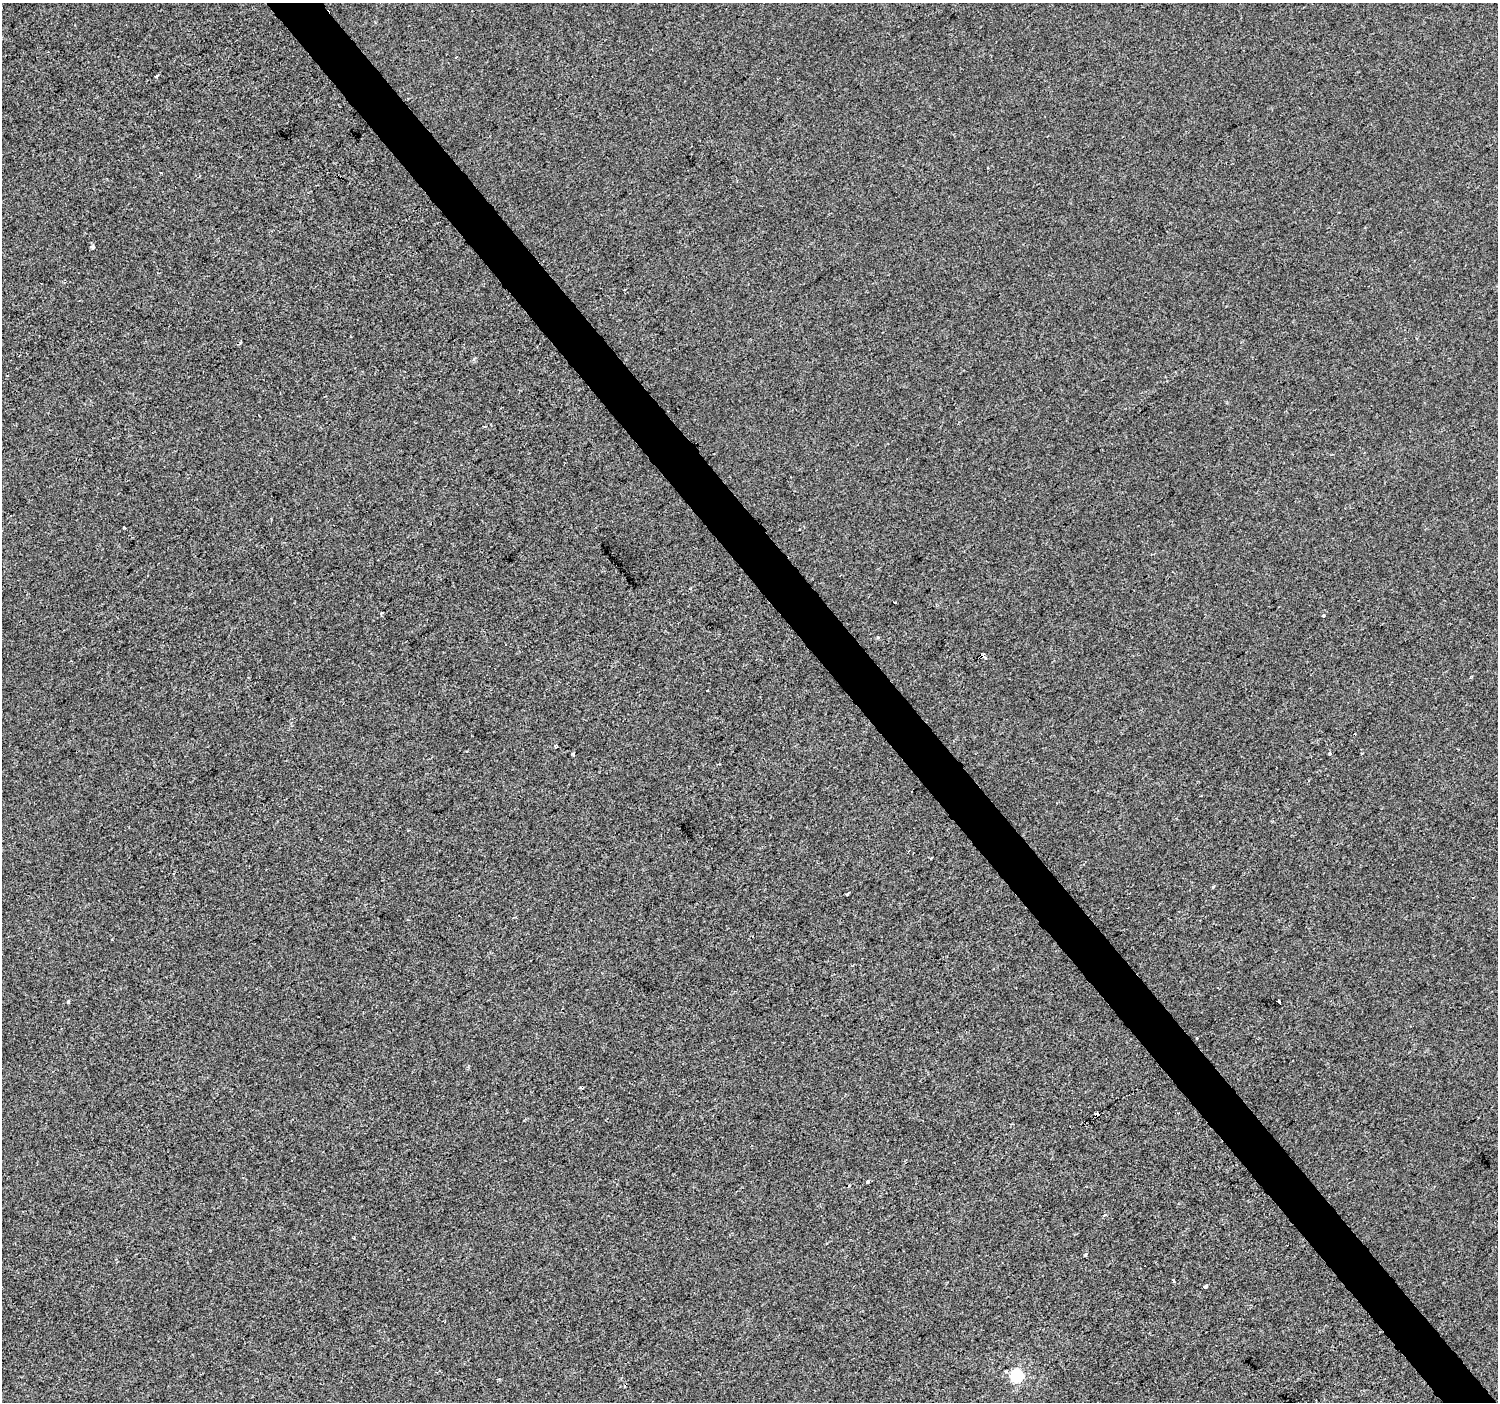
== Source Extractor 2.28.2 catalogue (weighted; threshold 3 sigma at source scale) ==
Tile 6 of 4 x 4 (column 2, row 2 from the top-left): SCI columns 1500-2995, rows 2998-4397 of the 5987 x 5932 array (HDU 1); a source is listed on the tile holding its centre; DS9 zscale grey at full resolution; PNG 1500 x 1404 px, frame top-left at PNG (2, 3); no overlay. Shown black and unused: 4% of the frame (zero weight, under 2 of 3 exposures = <1% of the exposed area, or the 3 px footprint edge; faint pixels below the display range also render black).
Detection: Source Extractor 2.28.2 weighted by HDU 2 'WHT'; one run over the whole footprint, this tile lists its part. Background -4.69e-04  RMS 0.0041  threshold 0.0186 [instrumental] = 3 sigma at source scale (4.5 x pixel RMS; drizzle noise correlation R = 1.50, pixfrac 1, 0.0396/0.0396 arcsec/px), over >= 5 px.
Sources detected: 27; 5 cosmic-ray / hot-pixel residue — not listed; the other 22 listed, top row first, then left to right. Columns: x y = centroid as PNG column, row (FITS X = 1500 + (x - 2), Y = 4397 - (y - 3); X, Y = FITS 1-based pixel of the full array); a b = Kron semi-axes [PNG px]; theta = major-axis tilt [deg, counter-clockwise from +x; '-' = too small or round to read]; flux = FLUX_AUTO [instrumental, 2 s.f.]
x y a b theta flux
156 76 3 3 - 1.8
92 247 3 3 - 2.4
124 527 3 3 - 1.6
894 602 2 2 - 0.45
1323 615 3 3 - 1.9
878 637 3 3 - 0.79
1361 753 3 2 - 0.47
573 754 3 3 - 2.5
1329 754 3 3 - 1.2
931 858 3 2 - 0.39
1213 887 3 3 - 0.65
847 894 3 3 - 0.86
68 1002 3 3 - 4.1
1279 1002 3 3 - 33
580 1088 3 3 - 0.71
867 1182 3 3 - 1.3
1104 1215 4 3 - 0.96
1085 1255 4 3 - 0.49
1173 1281 3 3 - 1.3
1205 1287 4 3 - 3.3
1006 1371 5 4 - 0.62
1017 1376 6 5 - 58